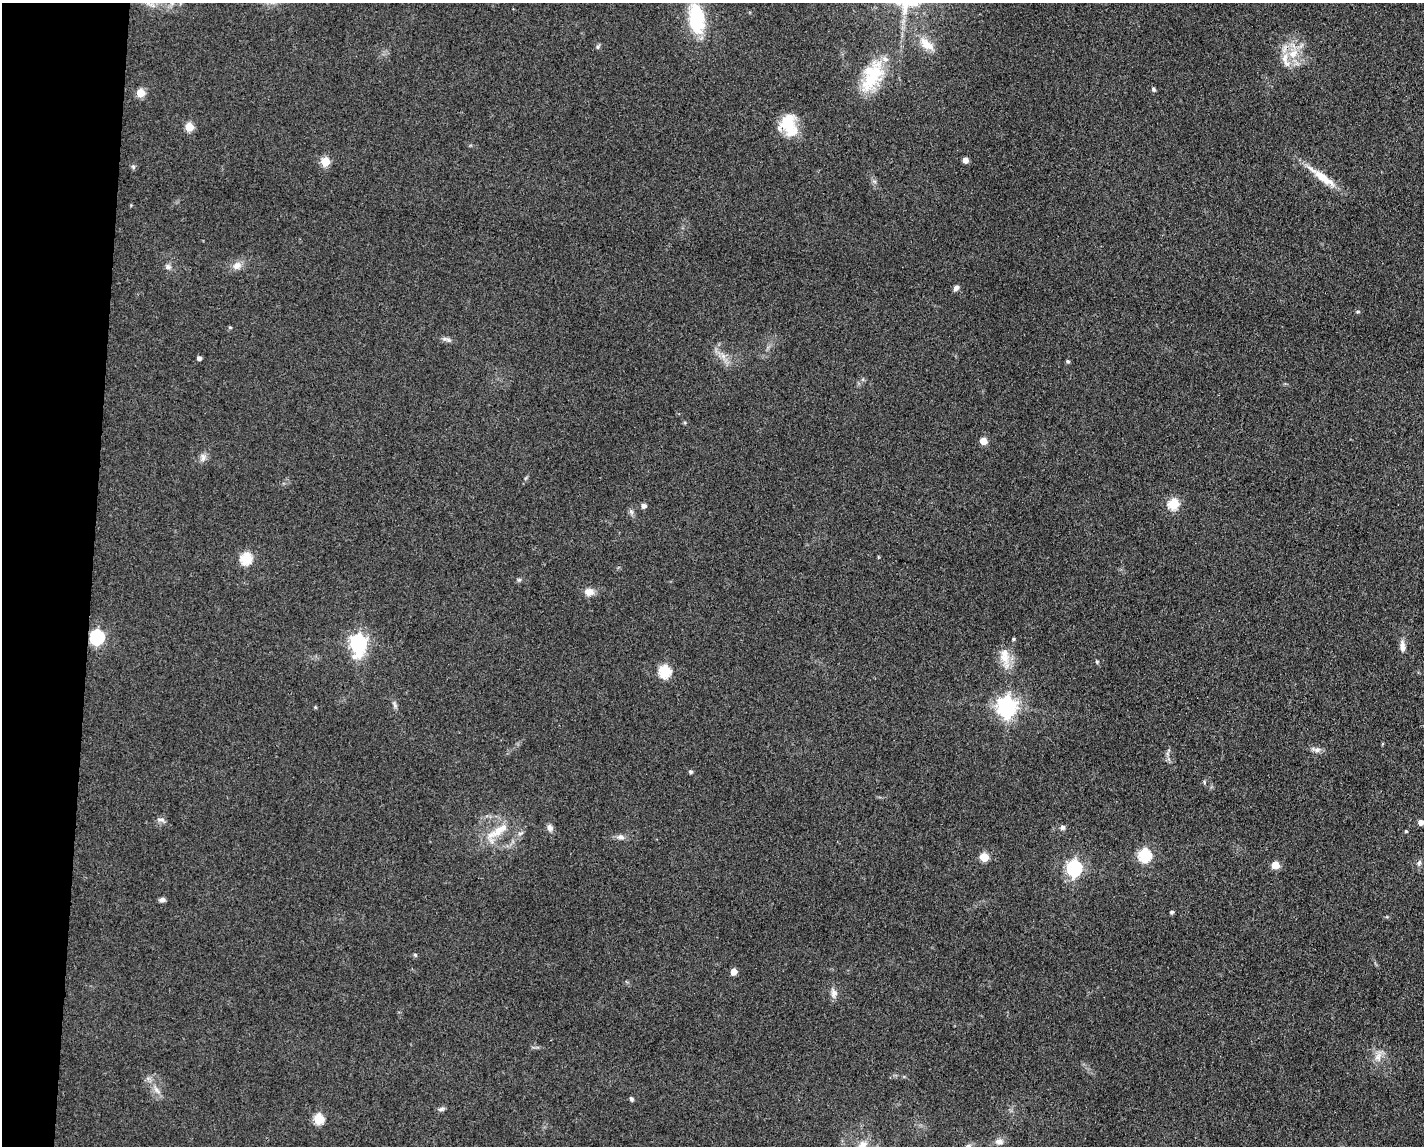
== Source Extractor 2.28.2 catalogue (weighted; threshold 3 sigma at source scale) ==
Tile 7 of 3 x 4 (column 1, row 3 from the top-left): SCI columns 117-1538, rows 1149-2292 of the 4607 x 4584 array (HDU 1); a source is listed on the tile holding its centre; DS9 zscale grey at full resolution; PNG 1426 x 1148 px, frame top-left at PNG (2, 3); no overlay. Shown black and unused: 6% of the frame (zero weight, under 3 of 4 exposures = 1% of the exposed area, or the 3 px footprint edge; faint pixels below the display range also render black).
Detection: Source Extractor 2.28.2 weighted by HDU 2 'WHT'; one run over the whole footprint, this tile lists its part. Background 0.154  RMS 0.0081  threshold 0.0363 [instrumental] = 3 sigma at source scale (4.5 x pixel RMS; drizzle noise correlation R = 1.50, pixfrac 1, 0.05/0.05 arcsec/px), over >= 5 px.
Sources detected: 65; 1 inside a brighter object's white glare — not listed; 1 inside a brighter listed object's ellipse — not listed separately; the other 63 listed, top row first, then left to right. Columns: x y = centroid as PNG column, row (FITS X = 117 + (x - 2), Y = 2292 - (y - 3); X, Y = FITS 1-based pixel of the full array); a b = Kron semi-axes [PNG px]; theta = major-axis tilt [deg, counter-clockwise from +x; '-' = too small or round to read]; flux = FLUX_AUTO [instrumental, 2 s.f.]
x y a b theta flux
696 18 35 17 -84 47
927 44 22 10 -39 11
598 47 6 5 - 1.4
1293 53 15 11 34 13
872 76 40 21 62 42
1153 89 6 5 - 1.3
140 93 5 5 - 24
789 121 25 20 54 22
189 127 5 5 - 27
965 160 5 4 - 5.9
325 162 5 5 - 28
133 167 6 5 - 1.4
1322 177 44 9 -36 18
237 265 10 9 - 5.7
168 267 8 7 - 2.5
956 288 8 6 54 2.9
1358 312 5 3 - 0.95
230 327 5 4 - 0.91
449 340 9 6 -21 2.4
723 356 7 5 -46 3.2
199 358 4 4 - 2.9
1068 361 4 4 - 1.5
983 441 5 5 - 14
203 457 12 6 -90 3.5
1173 504 6 6 - 51
644 506 5 5 - 3.4
246 559 6 6 - 68
519 580 5 5 - 1.3
589 592 12 9 -6 6
97 637 7 7 - 130
1013 639 4 4 - 1.1
358 643 9 7 87 260
1402 646 17 6 -85 4.9
1005 656 23 13 -83 13
1097 662 5 5 - 1
665 672 6 6 - 74
1007 707 7 7 - 470
1316 750 15 6 -9 3.5
690 772 5 4 - 1.8
161 820 12 4 -7 2
1420 822 4 4 - 4.8
1062 827 6 6 - 2
502 828 48 9 31 17
550 828 9 7 -71 3.3
1406 831 3 3 - 1.1
520 833 9 4 13 1.6
621 837 10 7 -9 3.3
1145 855 6 6 - 93
984 857 5 5 - 28
1419 863 8 6 73 2.3
1275 865 5 5 - 21
1074 868 7 6 - 190
162 900 7 5 7 2.8
1172 912 4 4 - 1.7
415 955 5 4 - 1.1
733 972 5 5 - 9.3
834 993 12 8 -78 4.5
1378 1057 13 9 64 6.3
156 1090 12 6 -49 4.3
631 1099 5 4 - 1.9
441 1109 9 5 16 1.9
319 1119 6 5 - 47
999 1142 11 7 -3 3.8